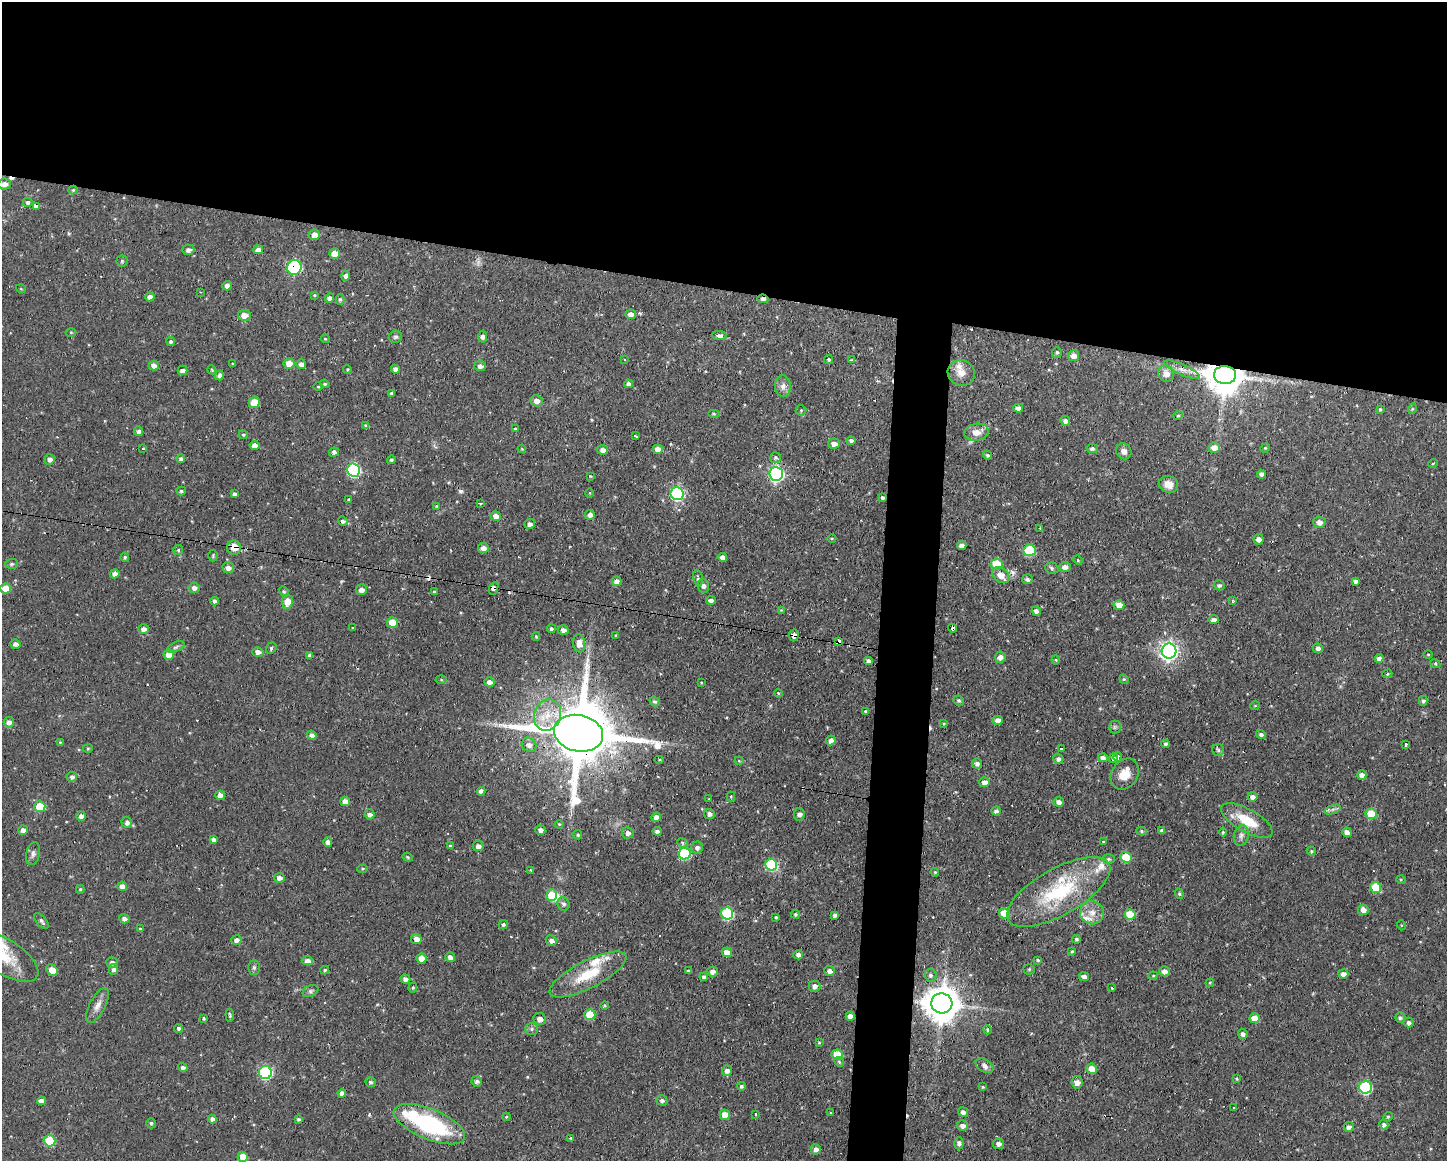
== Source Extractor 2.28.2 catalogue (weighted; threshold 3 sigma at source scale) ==
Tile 2 of 3 x 4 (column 2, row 1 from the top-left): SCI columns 1551-2995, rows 3478-4636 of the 4658 x 4636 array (HDU 1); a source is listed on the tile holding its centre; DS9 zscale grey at full resolution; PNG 1449 x 1163 px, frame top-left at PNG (2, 2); each listed source drawn as its Kron ellipse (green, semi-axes under 4 px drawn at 4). Shown black and unused: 28% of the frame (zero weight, under 2 of 3 exposures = <1% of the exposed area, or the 3 px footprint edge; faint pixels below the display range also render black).
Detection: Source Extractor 2.28.2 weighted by HDU 2 'WHT'; one run over the whole footprint, this tile lists its part. Background 0.108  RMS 0.0061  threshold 0.0276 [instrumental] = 3 sigma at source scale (4.5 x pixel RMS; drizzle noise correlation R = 1.50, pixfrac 1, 0.05/0.05 arcsec/px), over >= 5 px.
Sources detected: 383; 1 too faint to see at this stretch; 2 inside a brighter object's white glare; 15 cosmic-ray / hot-pixel residue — neither listed nor drawn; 6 inside a brighter listed object's ellipse — not listed separately; the other 359 listed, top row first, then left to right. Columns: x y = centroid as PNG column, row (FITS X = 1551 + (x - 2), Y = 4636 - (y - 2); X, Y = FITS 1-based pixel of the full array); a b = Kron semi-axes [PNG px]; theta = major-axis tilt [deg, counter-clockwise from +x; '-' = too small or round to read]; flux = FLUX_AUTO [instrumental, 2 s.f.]
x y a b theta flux
4 184 6 5 - 3.3
73 190 4 4 - 0.75
28 202 5 4 - 1.4
37 206 3 3 - 71
314 235 5 5 - 5.7
188 250 6 5 - 2.1
258 250 5 4 - 3.2
335 253 5 5 - 7.7
122 261 5 5 - 0.92
294 267 7 7 - 59
345 276 5 4 - 2.1
227 286 5 4 - 2.7
21 289 5 3 - 0.49
200 292 3 2 - 0.45
314 295 4 3 - 0.65
150 297 5 4 - 3
329 298 4 4 - 3.3
340 299 5 4 - 1.1
763 299 5 4 - 2.1
631 314 5 4 - 3.6
244 315 6 5 - 5.2
71 332 5 3 - 0.52
719 335 7 4 -5 2.8
396 337 6 6 - 1.4
483 337 6 4 88 2.2
325 339 4 4 - 0.64
171 341 4 4 - 1.2
1057 352 5 5 - 1.1
1073 356 5 5 - 3.7
624 359 3 2 - 0.72
829 360 4 4 - 1
851 360 3 3 - 0.45
233 364 4 3 - 0.75
289 364 5 5 - 7.8
301 364 5 4 - 2.7
154 366 5 5 - 3.8
480 366 5 5 - 2.6
395 369 5 4 - 2.5
183 370 5 4 - 3.2
212 370 4 3 - 0.58
347 370 4 3 - 0.76
1182 370 19 5 -24 4.4
961 373 14 12 -26 6.1
1166 374 8 8 - 5.5
219 375 5 4 - 2
1225 375 11 9 -7 1600
325 384 5 4 - 0.89
628 384 4 4 - 2.7
783 386 11 8 -85 3.5
318 387 4 3 - 0.56
391 393 4 3 - 0.86
537 401 6 5 - 4
254 402 6 5 - 8.9
1018 408 5 4 - 2.7
1380 409 4 4 - 0.74
1412 409 5 3 - 0.62
801 410 5 5 - 0.78
714 414 6 4 0 0.89
1178 416 5 4 - 0.7
1065 421 5 4 - 2.2
366 426 4 3 - 0.98
515 429 3 3 - 0.57
139 431 5 4 - 1.9
976 432 12 8 10 6.1
243 435 4 4 - 0.71
635 436 3 2 - 0.95
851 441 4 4 - 1.9
834 444 6 5 - 3.4
254 446 5 4 - 3.3
1214 447 5 5 - 4.3
1265 448 5 4 - 0.63
143 449 3 2 - 0.94
522 449 4 3 - 0.56
658 449 5 4 - 5.4
1092 449 5 4 - 1.4
603 450 5 5 - 2.9
1124 451 8 7 - 3
334 452 5 4 - 2.8
987 455 5 4 - 0.98
776 458 5 5 - 1.1
50 459 5 5 - 2.6
181 459 4 4 - 1.5
391 460 4 4 - 1.1
1433 463 5 3 - 0.52
353 470 6 6 - 75
776 474 7 7 - 130
1262 474 4 4 - 2.3
590 476 4 3 - 0.45
1169 484 9 8 - 6.3
181 491 5 4 - 1
590 493 5 3 - 0.51
234 494 4 3 - 1.8
677 494 6 6 - 77
882 498 4 3 - 1.4
349 499 4 3 - 0.64
480 503 3 2 - 0.85
436 506 3 3 - 0.54
590 515 5 4 - 2.7
496 516 5 4 - 3.9
343 521 5 4 - 1.8
1319 522 6 6 - 3.4
530 524 5 5 - 2.5
1040 528 3 3 - 0.58
832 538 4 3 - 0.51
1258 539 5 5 - 2.6
962 545 4 4 - 3.5
234 548 7 7 - 8.5
483 548 5 5 - 4.2
178 550 5 5 - 0.78
1030 550 6 5 - 26
213 556 6 4 89 0.73
125 557 4 4 - 1
722 557 4 4 - 3.3
1078 560 5 4 - 0.64
12 564 6 5 - 1.1
997 564 6 5 - 17
1065 567 6 5 - 3.1
228 568 6 5 - 3.2
1052 568 7 5 -14 1.4
115 574 5 4 - 2.8
1001 575 9 7 -41 6.1
698 578 8 4 -81 1.2
1027 579 5 5 - 2.1
617 581 5 5 - 2.7
1356 581 4 4 - 2.1
1219 585 5 5 - 1.1
703 586 7 5 -80 1.8
6 588 5 5 - 9.9
194 588 5 5 - 2.9
494 588 7 4 69 1.7
361 590 5 5 - 3
284 591 6 4 -62 0.91
434 592 4 3 - 0.76
711 600 5 4 - 2
1233 600 3 3 - 0.7
215 601 4 4 - 2.3
287 602 7 5 83 8.1
1119 605 5 4 - 4.7
781 610 4 4 - 0.51
1036 611 5 4 - 2.2
1214 620 5 4 - 2.4
392 622 5 5 - 10
353 628 4 2 - 0.41
953 628 4 4 - 3
143 629 5 5 - 2.9
551 629 4 4 - 1.3
563 630 5 4 - 2.8
616 635 4 2 - 0.43
794 635 6 5 - 2.4
536 636 4 4 - 0.73
838 642 3 3 - 24
579 643 9 6 -83 4.9
15 644 5 4 - 2.4
176 647 9 4 24 1.5
271 648 6 5 - 1.2
1318 648 5 5 - 2.6
1169 651 7 7 - 260
258 652 6 4 -14 2.9
1428 654 4 3 - 0.55
169 655 5 5 - 7.1
310 656 4 4 - 2.2
1000 657 5 5 - 3.2
1379 658 4 4 - 2.5
1056 660 4 4 - 0.65
868 661 4 4 - 2.3
1435 664 5 4 - 0.7
1387 674 5 4 - 0.84
1124 679 5 4 - 0.71
441 680 5 3 - 0.56
489 682 5 5 - 3.1
701 682 3 3 - 0.51
778 693 4 3 - 0.5
655 701 5 4 - 1.2
959 701 5 5 - 1.2
1423 701 5 4 - 1.2
1255 706 5 3 - 0.44
865 711 3 3 - 2.3
547 715 16 13 69 12
998 720 5 4 - 3.6
9 722 5 5 - 2.7
944 723 4 3 - 0.68
1115 727 6 6 - 1.3
579 733 25 18 -11 6800
1261 734 5 4 - 1.6
312 735 5 4 - 2.6
831 740 5 4 - 2.9
60 742 3 3 - 0.54
1166 744 4 4 - 1.1
529 745 8 7 - 3
1406 745 4 2 - 0.79
88 748 5 4 - 0.72
1062 749 4 3 - 2.4
1218 750 6 6 - 1.2
1118 757 5 3 - 1.8
1103 758 5 4 - 2.5
1113 758 5 4 - 2
1058 759 5 5 - 1.9
660 760 5 3 - 0.6
739 761 4 3 - 0.52
977 763 5 5 - 2
1125 774 16 13 56 9
1362 775 5 4 - 3
72 777 5 5 - 1.9
984 782 5 5 - 2.7
481 791 4 4 - 2.9
220 795 4 4 - 3.2
731 796 5 4 - 0.59
1252 797 5 4 - 2.6
709 798 3 2 - 0.37
345 801 5 4 - 4.2
1059 802 5 4 - 2.6
40 807 5 5 - 16
1333 809 9 4 19 1.7
996 811 5 4 - 1.7
370 814 5 5 - 2.2
709 814 5 5 - 2.3
799 814 6 5 - 2.2
1371 814 5 5 - 17
81 816 5 4 - 2.8
656 817 5 4 - 3.4
1247 821 29 11 -29 17
127 822 6 5 - 2.2
559 824 4 3 - 0.59
23 830 5 4 - 2.6
540 830 5 4 - 2.3
657 831 4 3 - 1.6
1141 831 5 4 - 0.83
1162 831 4 3 - 1.6
1223 832 4 4 - 0.73
1347 832 5 4 - 3.2
628 833 6 5 - 2.5
578 835 5 4 - 0.93
1241 835 10 7 77 2.5
214 839 4 4 - 2
1103 841 3 2 - 0.64
328 842 4 4 - 2.7
682 843 5 4 - 1
450 846 4 3 - 0.92
478 846 5 5 - 3
697 848 6 6 - 1.9
1311 851 5 4 - 0.79
33 854 11 6 77 2.3
685 854 6 6 - 47
408 857 5 4 - 0.71
1126 857 5 5 - 19
1108 859 6 5 - 1.3
771 865 6 6 - 48
363 869 5 4 - 0.74
530 870 3 2 - 0.37
935 872 4 4 - 0.6
279 878 5 5 - 2.6
1401 880 5 3 - 0.57
122 886 5 5 - 3.1
1376 887 6 5 - 20
80 889 4 4 - 0.87
1059 892 58 23 29 56
1179 894 5 4 - 0.83
552 895 6 5 - 17
563 904 7 6 - 1.8
1363 910 5 5 - 3.7
1092 912 12 11 - 5.9
727 913 6 6 - 49
1004 913 5 5 - 13
795 914 4 4 - 0.89
1130 914 5 5 - 17
835 915 4 4 - 1.6
776 917 4 3 - 0.73
124 919 5 4 - 2.1
41 921 9 4 -49 1.8
503 924 4 4 - 1.1
1401 925 5 3 - 0.5
140 929 4 3 - 0.83
416 939 5 5 - 4.3
1076 939 4 4 - 1.1
236 940 5 4 - 2.7
551 941 6 5 - 2.9
1072 951 4 4 - 0.73
727 952 5 4 - 6.8
798 955 5 4 - 2.5
3 956 40 17 -32 19
450 957 5 5 - 2.6
421 958 5 5 - 5.7
1038 960 4 4 - 0.81
307 961 5 4 - 3.2
112 962 6 5 - 2
254 967 7 5 -90 1.4
113 969 5 4 - 1.8
1029 969 5 5 - 0.75
52 970 6 5 - 6.6
325 970 4 3 - 0.97
688 971 3 3 - 1
829 971 5 5 - 2.5
1164 971 5 5 - 3.4
712 972 5 5 - 3.3
588 974 42 13 27 23
1343 974 5 4 - 2.8
930 975 6 6 - 1.7
1153 976 4 4 - 0.74
704 977 4 4 - 1.9
1084 977 5 4 - 3.3
405 979 5 4 - 2.2
1210 983 4 3 - 0.66
814 986 6 5 - 2.7
413 988 5 4 - 0.75
1112 988 3 3 - 0.96
310 991 8 5 27 1.5
942 1003 10 10 - 1400
98 1005 19 8 62 4.7
605 1005 4 4 - 0.82
230 1015 6 3 -83 0.91
590 1015 5 5 - 18
850 1016 4 4 - 3.5
204 1018 4 3 - 0.96
1255 1018 5 5 - 7.3
1400 1018 5 5 - 1.4
540 1019 6 6 - 3.5
1409 1022 5 4 - 1.6
179 1028 4 4 - 1.4
532 1029 6 6 - 1.4
987 1030 4 4 - 0.75
1243 1034 5 5 - 1.8
819 1043 3 2 - 0.47
837 1055 5 5 - 14
839 1062 5 4 - 0.9
985 1066 10 6 -28 2.4
183 1067 5 4 - 1.9
1092 1069 5 5 - 6.7
727 1071 5 5 - 2.5
265 1072 6 6 - 75
1237 1079 4 3 - 0.66
477 1081 5 5 - 1.9
370 1082 5 4 - 1.2
1077 1082 6 5 - 3.5
741 1086 4 4 - 1.2
983 1087 4 4 - 0.64
1366 1087 6 6 - 59
342 1093 4 4 - 2.6
662 1100 6 5 - 1.7
41 1101 4 4 - 2.6
1234 1108 3 2 - 0.97
963 1112 5 4 - 2.3
831 1113 4 3 - 0.49
755 1114 3 2 - 0.56
725 1115 5 5 - 7
506 1117 4 3 - 0.57
1388 1117 5 4 - 0.71
212 1119 4 4 - 2.3
298 1119 4 3 - 0.92
151 1123 5 4 - 1.1
429 1124 38 15 -22 68
1384 1125 5 4 - 1.8
962 1126 5 5 - 3
1349 1127 5 5 - 2.6
571 1138 3 3 - 1.1
49 1141 6 5 - 19
959 1143 6 4 88 2
998 1144 5 5 - 2.4
816 1149 5 5 - 2.6
243 1157 5 5 - 8.3
Overlapping masked pixels (flux is a lower limit): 10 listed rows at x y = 294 267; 763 299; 1225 375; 234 548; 494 588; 953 628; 794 635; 838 642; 579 733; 429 1124
Isophote crosses this tile's border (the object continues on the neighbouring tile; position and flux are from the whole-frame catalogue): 1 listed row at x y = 3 956